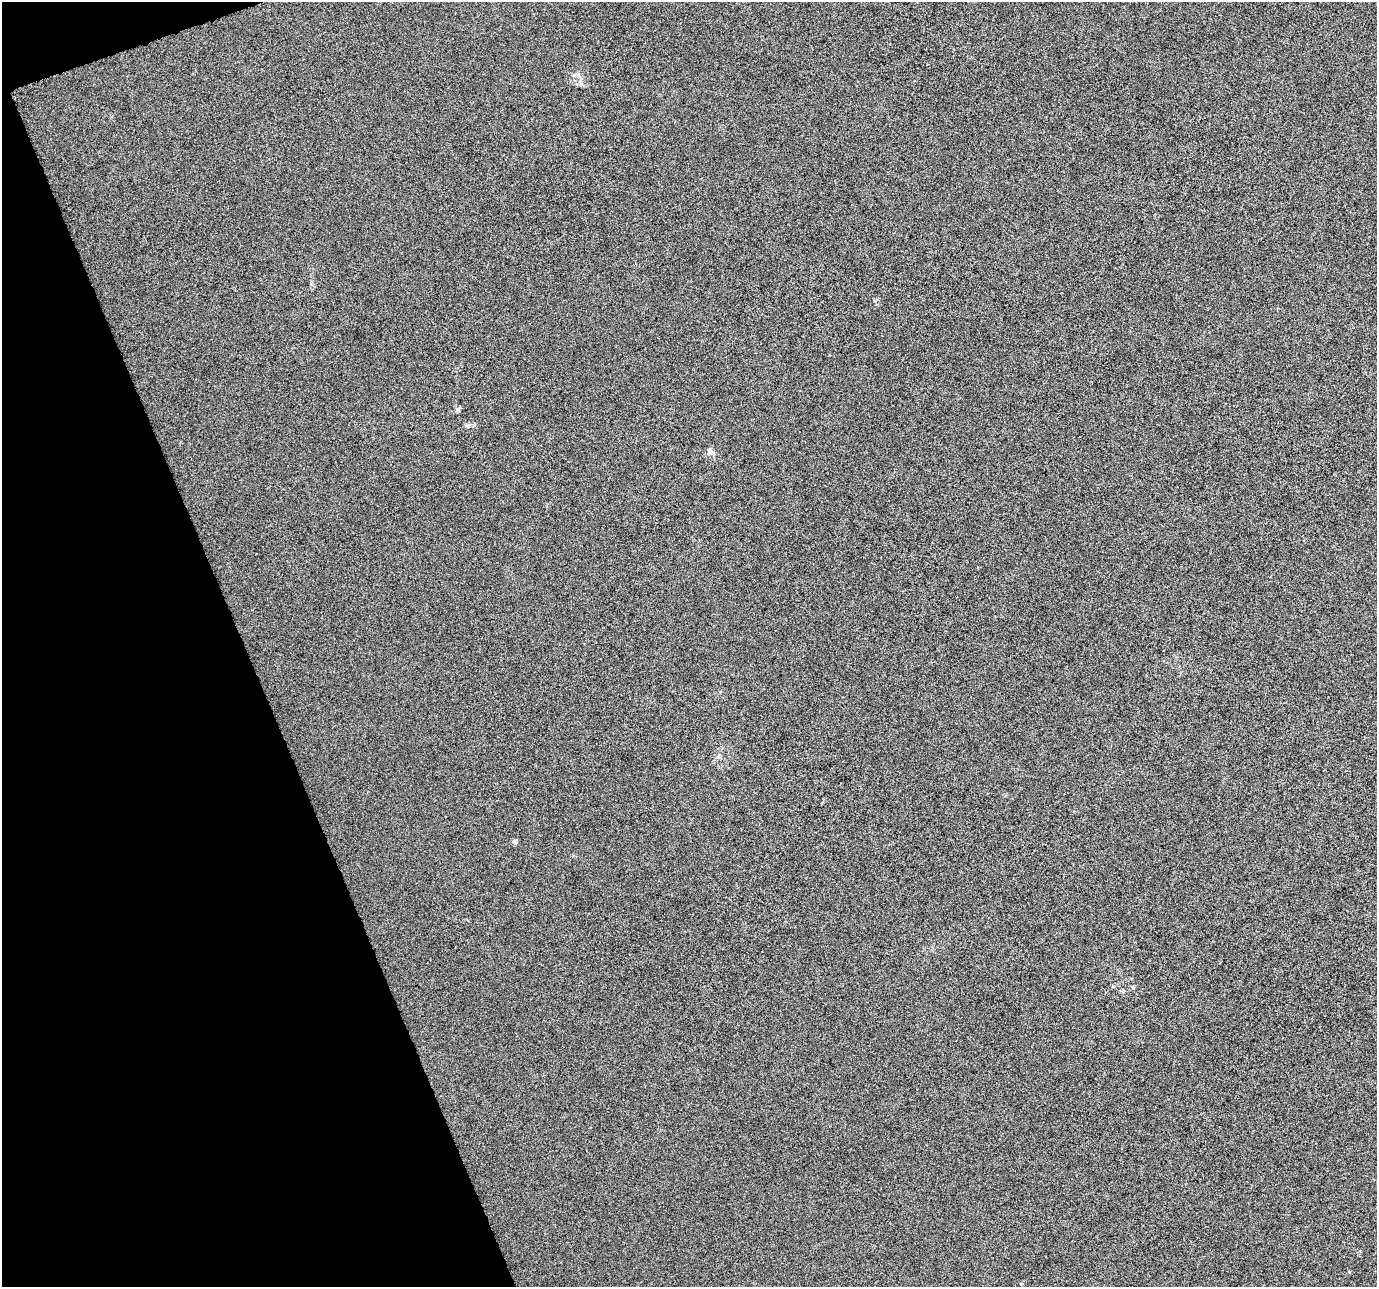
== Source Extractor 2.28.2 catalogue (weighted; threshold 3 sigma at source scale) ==
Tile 5 of 4 x 4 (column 1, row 2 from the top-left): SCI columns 2-1376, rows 2698-3982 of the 5500 x 5339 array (HDU 1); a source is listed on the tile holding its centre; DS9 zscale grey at full resolution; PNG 1379 x 1289 px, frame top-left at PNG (2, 2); no overlay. Shown black and unused: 18% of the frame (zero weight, under 10 of 20 exposures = <1% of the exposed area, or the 3 px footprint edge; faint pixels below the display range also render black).
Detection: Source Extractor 2.28.2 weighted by HDU 2 'WHT'; one run over the whole footprint, this tile lists its part. Background -6.09e-04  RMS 0.0017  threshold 0.00681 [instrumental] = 3 sigma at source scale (4.09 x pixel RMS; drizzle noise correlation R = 1.36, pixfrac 0.8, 0.0396/0.0396 arcsec/px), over >= 5 px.
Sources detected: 4; all 4 listed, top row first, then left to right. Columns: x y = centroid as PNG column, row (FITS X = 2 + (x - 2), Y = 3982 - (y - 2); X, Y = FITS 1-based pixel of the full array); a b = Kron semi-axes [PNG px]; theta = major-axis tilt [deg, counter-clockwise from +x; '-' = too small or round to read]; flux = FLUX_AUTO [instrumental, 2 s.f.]
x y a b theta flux
457 409 8 5 53 0.32
468 425 7 4 1 0.3
711 452 12 7 -30 0.64
515 841 6 6 - 0.35